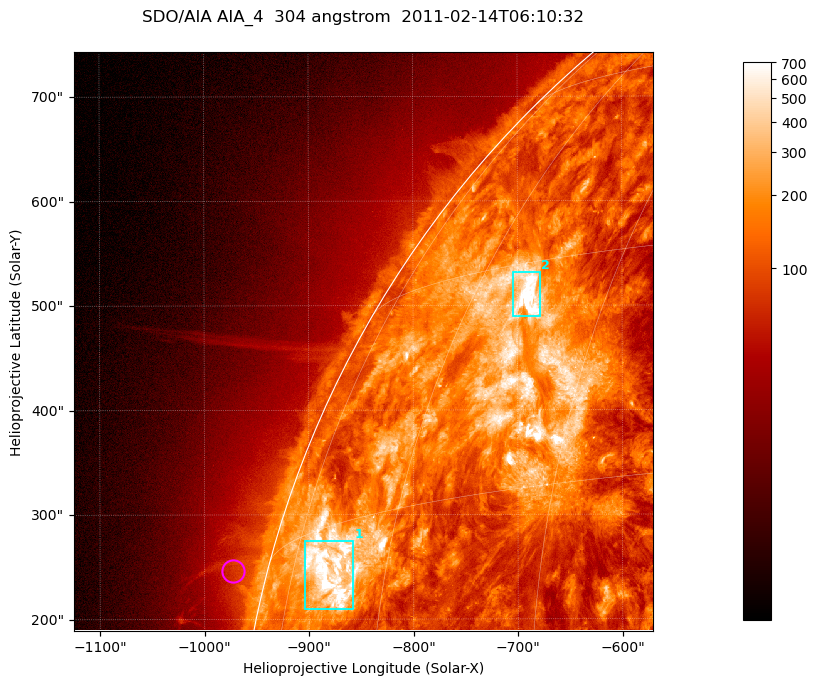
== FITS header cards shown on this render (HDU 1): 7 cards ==
TELESCOP= 'SDO/AIA '           / For AIA: SDO/AIA
INSTRUME= 'AIA_4   '           / For AIA: AIA_ATA1, AIA_ATA2, AIA_ATA3 or AIA_AT
WAVELNTH=                  304 / [angstrom] Wavelength
WAVEUNIT= 'angstrom'           / Wavelength unit: angstrom
DATE-OBS= '2011-02-14T06:10:32.123' / [ISO] Date when observation started; ISO 8
CTYPE1  = 'HPLN-TAN'           / CTYPE1; Typically HPLN
CTYPE2  = 'HPLT-TAN'           / CTYPE2; Typically HPLT

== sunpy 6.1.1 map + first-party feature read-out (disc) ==
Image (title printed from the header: SDO/AIA AIA_4  304 angstrom  2011-02-14T06:10:32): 923 x 923 px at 0.6 arcsec/px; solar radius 972 arcsec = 1619 px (partial field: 4.9% of the solar disc is inside the frame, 47% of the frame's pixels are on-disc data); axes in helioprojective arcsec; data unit not stated in the header (colour bar unlabelled)
Orientation: roll -0.132 deg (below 1 deg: not rotated)
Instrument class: DISC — disc imager (sunpy class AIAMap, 304 A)
Bright regions (active regions / flare kernels): reference = the on-disc median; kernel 7 px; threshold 5 sigma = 375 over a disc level ~129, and >= 1.15x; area >= 851 px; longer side >= 11 px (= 6.6 arcsec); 2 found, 2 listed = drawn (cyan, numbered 1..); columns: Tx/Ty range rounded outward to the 2 arcsec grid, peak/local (2 s.f.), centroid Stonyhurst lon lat
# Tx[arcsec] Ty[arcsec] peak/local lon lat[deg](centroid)
1 -906..-856 208..276 8.9 -68 +12
2 -706..-678 488..532 9.3 -53 +28
Off-limb structures (1.02-1.3 R_sun): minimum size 400 px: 3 found; the strongest spans PA ~75 deg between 1.02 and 1.07 R_sun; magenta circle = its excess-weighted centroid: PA ~75 deg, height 1.03 R_sun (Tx ~-972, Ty ~246 arcsec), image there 1.7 x the reference